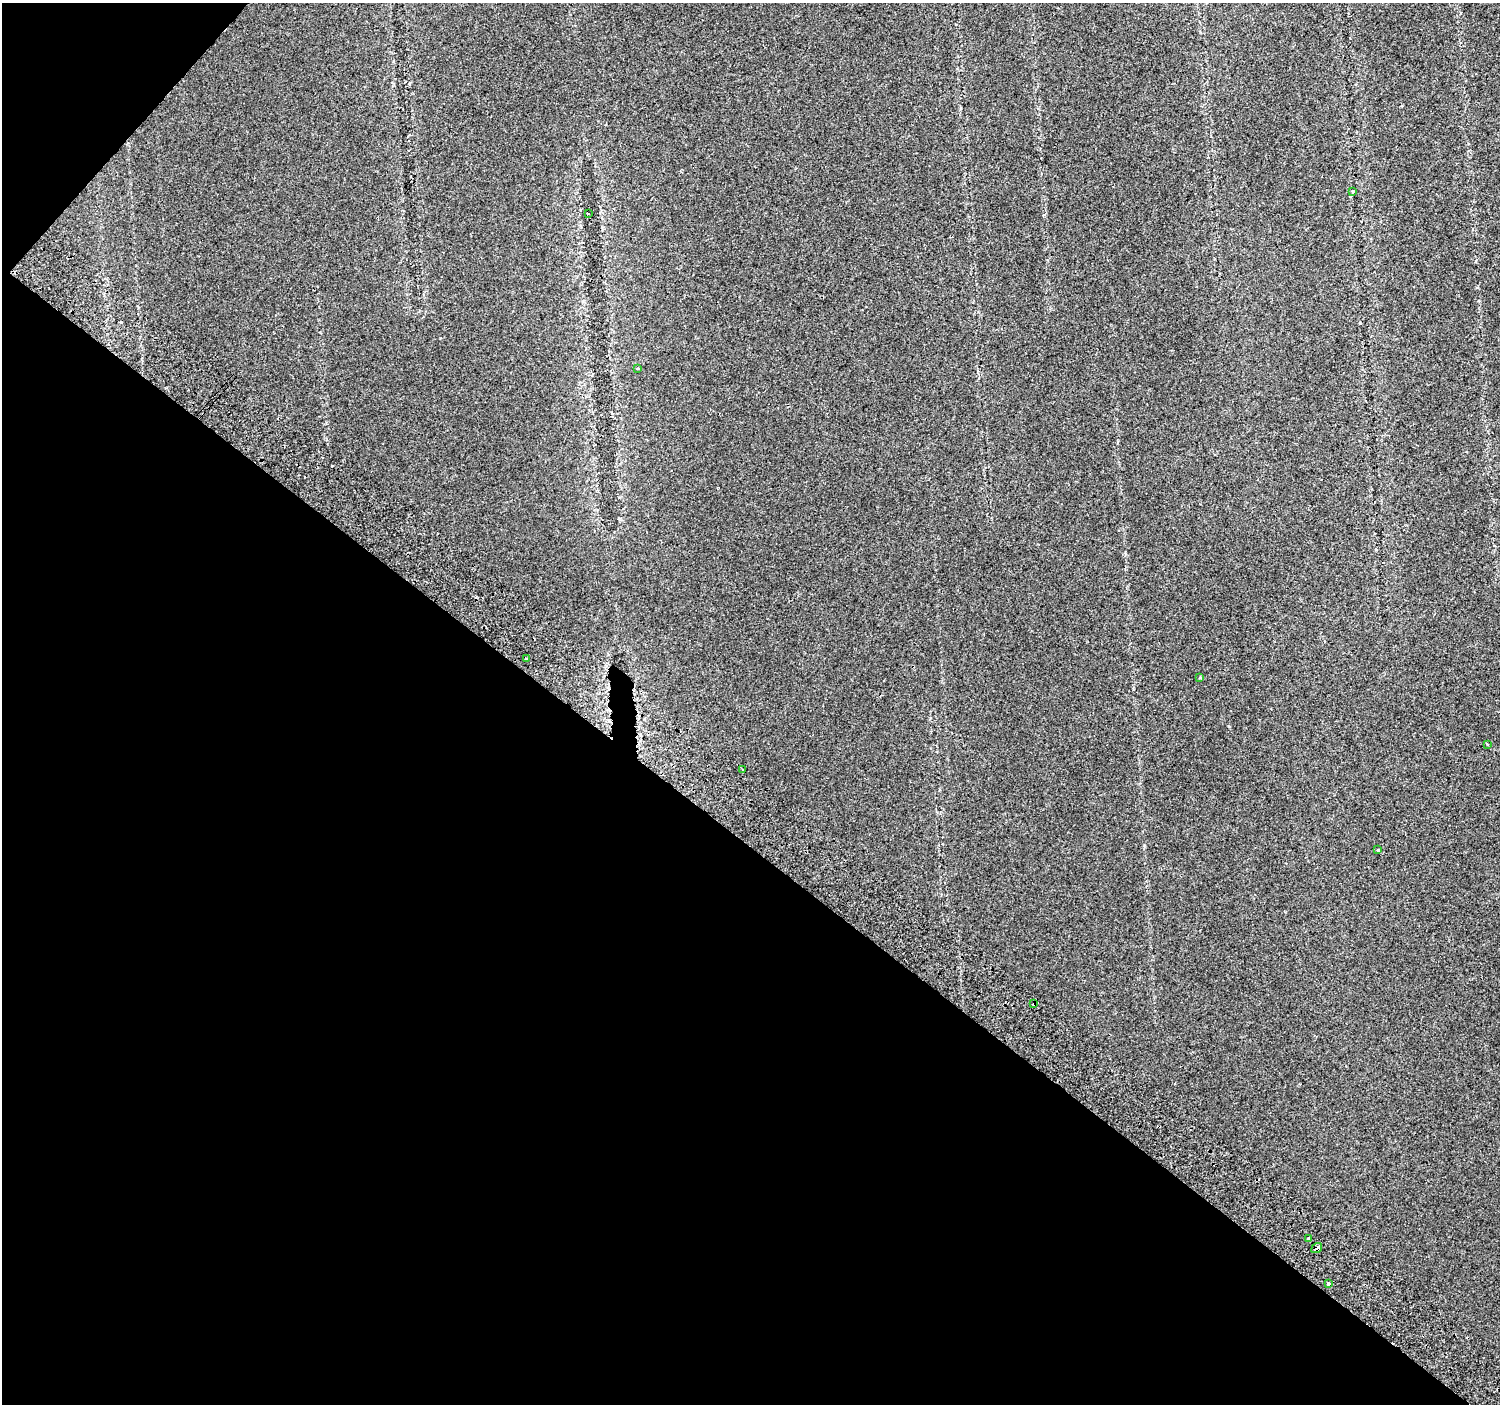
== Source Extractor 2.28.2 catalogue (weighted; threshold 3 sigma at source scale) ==
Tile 9 of 4 x 4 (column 1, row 3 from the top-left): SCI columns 40-1537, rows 1623-3024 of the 6078 x 6115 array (HDU 1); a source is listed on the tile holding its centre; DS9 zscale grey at full resolution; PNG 1502 x 1406 px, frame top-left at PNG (2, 3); each listed source drawn as its Kron ellipse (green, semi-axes under 4 px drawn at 4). Shown black and unused: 42% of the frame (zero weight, under 2 of 3 exposures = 3% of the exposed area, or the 3 px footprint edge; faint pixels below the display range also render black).
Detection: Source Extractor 2.28.2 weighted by HDU 2 'WHT'; one run over the whole footprint, this tile lists its part. Background 0.022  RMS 0.007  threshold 0.0316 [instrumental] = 3 sigma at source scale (4.5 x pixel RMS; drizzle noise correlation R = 1.50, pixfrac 1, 0.0396/0.0396 arcsec/px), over >= 5 px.
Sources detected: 15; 3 cosmic-ray / hot-pixel residue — neither listed nor drawn; the other 12 listed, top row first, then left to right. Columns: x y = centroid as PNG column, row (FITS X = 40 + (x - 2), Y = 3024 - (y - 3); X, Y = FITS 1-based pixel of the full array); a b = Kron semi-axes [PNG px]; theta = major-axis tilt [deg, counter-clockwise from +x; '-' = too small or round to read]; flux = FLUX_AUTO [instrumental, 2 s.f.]
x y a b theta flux
1353 192 3 3 - 0.56
588 214 3 3 - 2.4
637 369 3 3 - 0.67
526 659 3 3 - 4.2
1200 677 4 3 - 0.6
1487 744 2 2 - 0.69
742 770 3 2 - 0.73
1378 850 3 3 - 0.94
1034 1004 4 3 - 0.66
1308 1239 3 3 - 2.6
1317 1248 6 4 35 2.4
1328 1284 3 3 - 4.6
Overlapping masked pixels (flux is a lower limit): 2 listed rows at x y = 1034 1004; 1317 1248